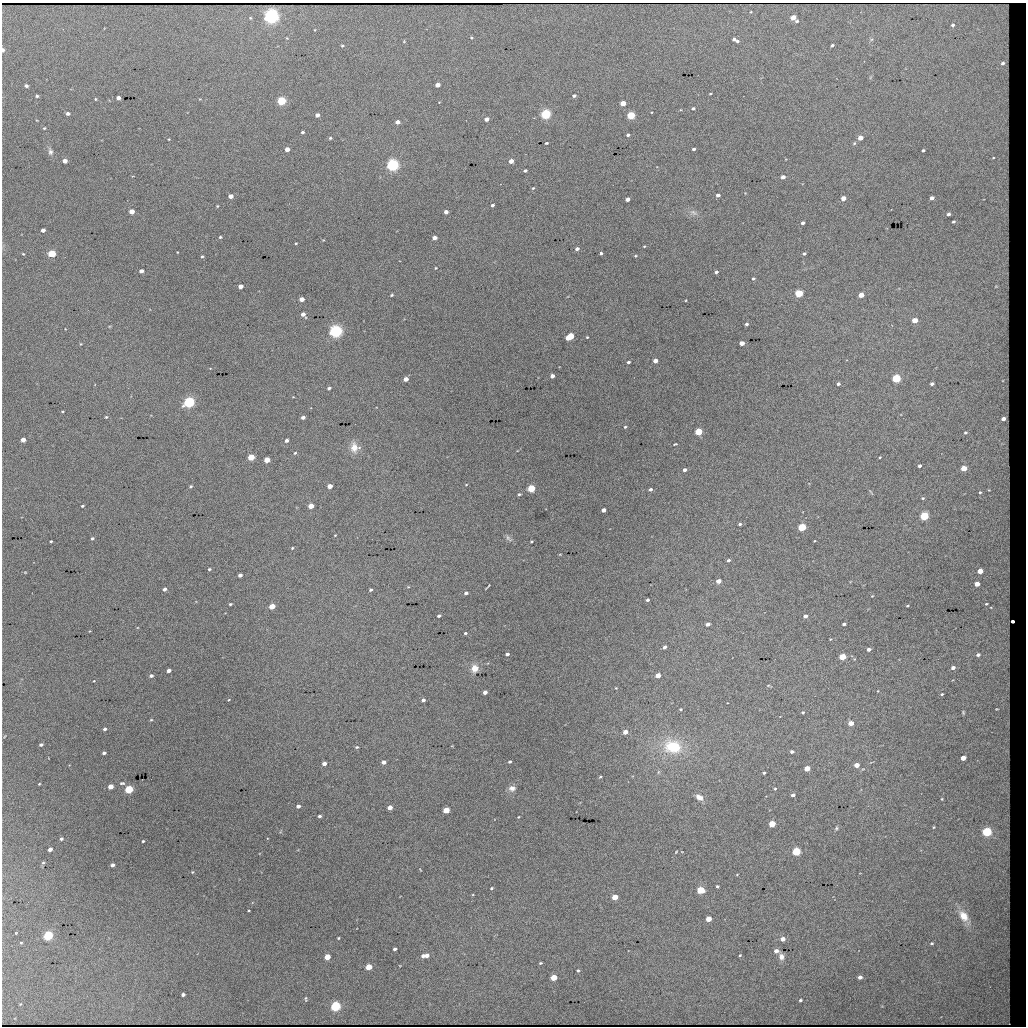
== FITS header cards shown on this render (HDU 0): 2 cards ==
NAXIS1  =                 1024 / length of data axis 1
NAXIS2  =                 1024 / length of data axis 2

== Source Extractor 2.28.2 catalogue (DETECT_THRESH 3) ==
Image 1024 x 1024 px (HDU 0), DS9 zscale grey, 1 PNG px = 1 image px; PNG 1028 x 1028 px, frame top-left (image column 1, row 1024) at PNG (2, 3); no overlay
Background 2860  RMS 21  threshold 62.1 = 3 sigma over >= 5 px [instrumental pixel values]
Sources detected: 251; all 251 listed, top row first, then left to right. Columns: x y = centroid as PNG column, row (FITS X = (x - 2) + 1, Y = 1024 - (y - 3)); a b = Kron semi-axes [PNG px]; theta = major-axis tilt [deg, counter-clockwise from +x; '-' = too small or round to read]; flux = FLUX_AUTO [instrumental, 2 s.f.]
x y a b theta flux
271 16 6 5 - 550000
250 18 4 3 - 1200
793 18 4 4 - 17000
797 21 4 3 - 2000
953 25 4 3 - 2100
287 38 3 2 - 880
471 38 4 3 - 1200
734 39 4 3 - 3400
737 41 3 3 - 2000
832 45 3 3 - 2200
342 46 4 3 - 1600
3 50 4 3 - 4100
1003 63 4 3 - 2600
438 85 4 4 - 11000
26 86 4 3 - 3000
710 94 3 2 - 1100
37 96 3 3 - 1800
574 96 4 3 - 2900
118 98 4 4 - 6900
95 99 3 3 - 1200
282 101 5 4 - 120000
623 103 4 4 - 22000
693 108 4 4 - 2100
68 113 4 3 - 3600
546 114 5 4 - 210000
317 115 4 4 - 6200
631 115 4 4 - 90000
487 119 4 3 - 6900
397 122 4 4 - 8200
44 128 3 2 - 1100
302 132 3 3 - 2400
628 135 3 3 - 2900
330 138 3 3 - 1700
860 138 4 4 - 13000
169 139 3 2 - 880
546 143 3 2 - 1300
854 143 5 4 - 1800
287 149 4 4 - 10000
694 149 3 3 - 2300
923 150 3 3 - 1800
50 152 9 6 -73 4400
993 158 2 2 - 830
65 161 4 4 - 9300
511 161 4 4 - 11000
393 165 5 5 - 360000
525 171 3 3 - 2600
783 177 4 4 - 6800
533 188 4 3 - 1400
718 195 4 3 - 4400
231 196 4 4 - 10000
843 198 4 4 - 11000
932 198 4 3 - 5900
627 199 4 3 - 7000
492 205 3 3 - 2700
217 206 3 3 - 1200
132 211 4 4 - 15000
446 212 4 4 - 6400
693 212 10 6 -31 5000
949 214 3 3 - 3000
953 222 3 3 - 1700
803 223 3 3 - 3600
43 230 4 4 - 5700
220 237 4 3 - 1800
434 238 4 4 - 9300
296 243 3 2 - 1100
644 246 3 2 - 1000
577 249 4 3 - 4000
177 252 3 2 - 890
601 253 3 3 - 2900
23 254 4 3 - 1200
52 254 5 4 - 81000
804 254 4 3 - 2500
202 256 4 3 - 2000
635 256 3 3 - 1300
436 268 3 3 - 1100
141 271 4 4 - 6900
716 272 3 3 - 2800
753 279 4 3 - 1900
241 286 4 4 - 10000
799 293 4 4 - 74000
392 295 4 3 - 1700
861 295 4 4 - 18000
302 299 4 4 - 13000
303 314 5 4 - 7400
915 320 4 4 - 20000
746 324 4 3 - 2700
336 331 5 5 - 410000
570 336 6 4 32 62000
587 337 3 3 - 1200
742 343 4 4 - 12000
81 344 4 3 - 1200
655 361 4 4 - 11000
628 362 3 3 - 2500
552 376 4 4 - 7900
896 378 4 4 - 120000
406 379 4 4 - 9900
838 384 4 3 - 3200
932 384 4 3 - 3100
329 388 4 3 - 2600
189 402 5 4 - 270000
106 417 3 3 - 1500
303 417 4 3 - 4800
1003 419 4 3 - 5900
625 427 3 3 - 1600
699 432 4 4 - 60000
965 433 4 4 - 1700
23 440 4 4 - 9700
287 440 4 3 - 4300
675 444 3 2 - 1300
354 447 12 11 - 14000
295 453 4 4 - 1700
251 457 4 4 - 45000
880 457 3 2 - 1200
267 460 4 4 - 25000
919 466 3 3 - 3200
964 468 4 4 - 29000
685 470 3 3 - 4000
466 485 4 2 - 940
190 486 4 4 - 1700
330 486 4 4 - 13000
531 488 4 4 - 70000
650 489 4 3 - 3200
980 492 4 3 - 1500
519 494 4 4 - 1700
923 498 4 3 - 1500
82 506 3 3 - 1800
311 506 4 4 - 23000
604 510 4 4 - 6200
924 516 5 4 - 130000
740 524 4 3 - 2300
802 527 4 4 - 86000
335 535 3 2 - 950
92 538 4 3 - 2200
508 538 10 5 -46 3700
51 541 3 3 - 1700
531 542 3 2 - 1300
292 548 4 3 - 1300
728 560 4 4 - 2700
209 569 3 3 - 1800
980 571 4 4 - 18000
240 575 4 3 - 4200
718 581 4 4 - 11000
977 584 4 4 - 14000
487 587 7 2 49 1400
164 589 4 3 - 4100
370 590 4 3 - 2100
466 593 4 3 - 3600
872 596 3 2 - 860
647 600 3 3 - 2600
230 604 3 3 - 1800
986 604 3 3 - 1300
272 606 4 4 - 24000
907 606 3 2 - 1200
439 616 4 3 - 2900
805 616 4 4 - 5600
1012 621 3 3 - 4600
708 624 4 3 - 5700
844 624 4 3 - 3500
465 633 3 3 - 2000
664 647 4 3 - 3600
869 649 4 3 - 4900
507 654 4 3 - 3800
978 655 4 3 - 3500
843 657 4 4 - 39000
475 668 9 8 - 13000
953 668 4 4 - 5100
169 671 4 3 - 5700
658 675 4 4 - 15000
151 676 4 3 - 3900
94 681 3 3 - 870
616 688 3 3 - 1000
485 692 4 3 - 6000
942 694 4 3 - 1500
229 700 4 3 - 990
423 700 4 3 - 3400
680 709 4 3 - 1700
803 712 4 3 - 1700
963 712 5 4 - 1500
151 720 4 3 - 1200
851 723 4 4 - 13000
105 729 3 3 - 3200
625 732 4 4 - 9700
41 745 4 3 - 2800
357 747 4 3 - 1700
673 747 20 15 -13 60000
792 752 4 3 - 3600
104 753 4 3 - 3200
963 758 4 4 - 13000
384 762 4 4 - 6900
510 762 3 3 - 1900
324 763 4 3 - 6700
857 765 4 4 - 15000
807 769 4 4 - 23000
658 772 6 4 71 1800
764 773 3 3 - 1800
600 777 4 3 - 1500
122 783 6 4 0 2000
39 784 3 2 - 1000
110 787 4 4 - 15000
512 788 9 7 10 7100
129 789 5 4 - 95000
775 789 4 3 - 1500
793 795 4 3 - 4100
699 797 9 6 -35 9200
942 799 4 3 - 1100
298 806 4 3 - 6000
390 807 4 4 - 10000
446 810 4 4 - 34000
319 816 3 3 - 2700
518 817 3 2 - 990
772 824 4 4 - 35000
933 827 4 3 - 1200
836 828 6 5 - 2000
987 832 5 4 - 170000
61 839 3 3 - 2800
143 841 3 3 - 1600
50 849 4 3 - 5500
676 852 4 3 - 1100
796 852 4 4 - 97000
43 863 4 4 - 1600
112 865 3 3 - 4300
192 872 3 3 - 1100
737 874 4 2 - 970
717 886 3 3 - 1900
491 888 4 2 - 1700
701 890 5 4 - 63000
615 897 4 4 - 21000
249 911 2 2 - 1200
963 916 14 9 -56 19000
708 919 4 4 - 19000
48 935 5 4 - 150000
338 938 3 2 - 1200
783 939 4 4 - 7700
21 943 3 3 - 1300
932 943 5 4 - 1500
395 949 4 3 - 3800
776 951 5 4 - 5800
740 955 3 3 - 1200
425 956 8 4 5 12000
327 957 4 4 - 27000
781 957 6 6 - 6800
540 963 3 3 - 1500
369 967 4 4 - 28000
578 971 4 3 - 1800
860 977 4 4 - 5100
554 978 4 4 - 33000
183 995 4 3 - 3300
306 999 6 2 -86 1400
800 1000 3 3 - 2100
20 1004 4 3 - 1100
336 1006 5 4 - 200000
At the frame edge (FLAGS 8, measured only in part): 1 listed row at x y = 3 50